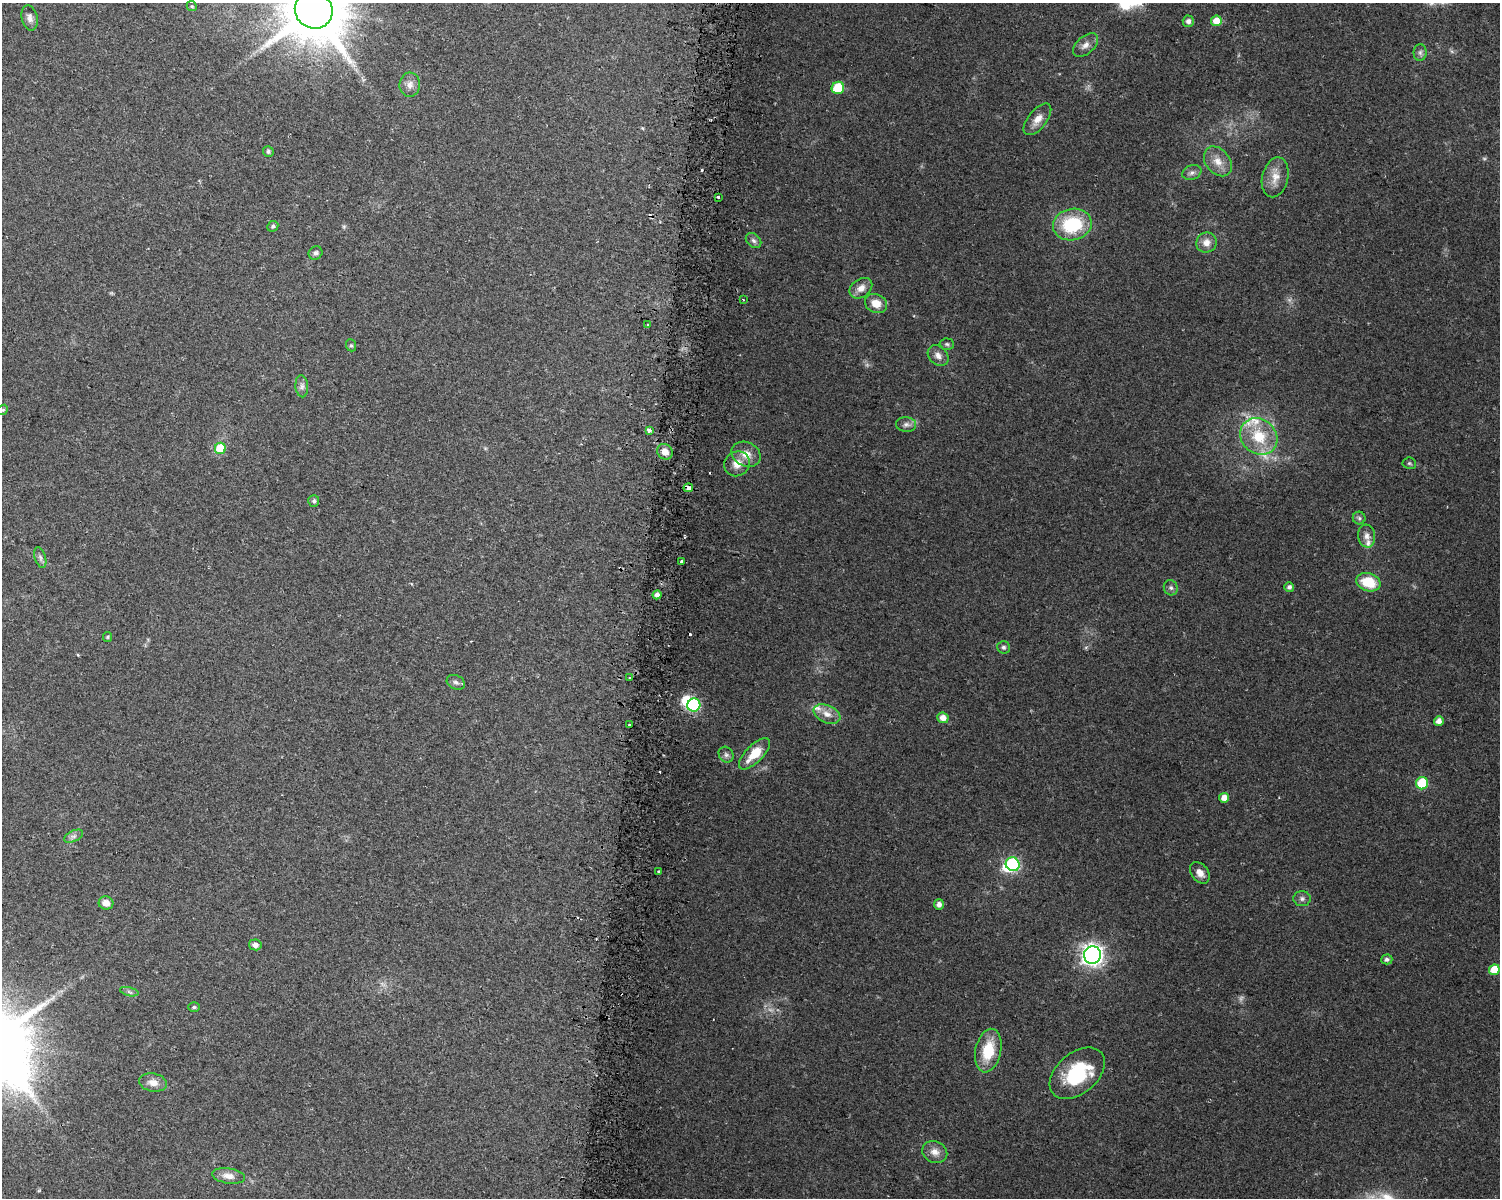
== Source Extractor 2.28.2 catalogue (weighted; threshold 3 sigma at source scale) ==
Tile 8 of 3 x 4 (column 2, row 3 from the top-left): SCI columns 1816-3313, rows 1200-2395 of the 5070 x 4801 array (HDU 1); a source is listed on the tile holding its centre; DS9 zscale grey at full resolution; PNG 1502 x 1200 px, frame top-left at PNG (2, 3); each listed source drawn as its Kron ellipse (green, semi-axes under 4 px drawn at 4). Shown black and unused: <1% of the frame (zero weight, under 2 of 3 exposures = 2% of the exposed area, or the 3 px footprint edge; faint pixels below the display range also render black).
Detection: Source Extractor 2.28.2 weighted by HDU 2 'WHT'; one run over the whole footprint, this tile lists its part. Background 0.0423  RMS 0.011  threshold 0.0477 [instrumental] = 3 sigma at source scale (4.5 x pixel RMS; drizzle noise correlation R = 1.50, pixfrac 1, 0.0396/0.0396 arcsec/px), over >= 5 px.
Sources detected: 97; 4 too faint to see at this stretch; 2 inside a brighter object's white glare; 8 cosmic-ray / hot-pixel residue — neither listed nor drawn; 5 inside a brighter listed object's ellipse — not listed separately; the other 78 listed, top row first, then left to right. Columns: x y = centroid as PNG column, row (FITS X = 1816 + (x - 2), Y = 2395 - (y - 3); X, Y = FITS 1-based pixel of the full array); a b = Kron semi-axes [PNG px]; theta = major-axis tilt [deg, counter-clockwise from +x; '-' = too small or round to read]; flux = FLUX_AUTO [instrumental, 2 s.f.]
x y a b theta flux
192 6 5 4 - 1.4
314 10 19 18 - 8000
30 18 13 8 -76 5.4
1188 21 5 5 - 4.3
1216 21 5 5 - 12
1085 45 15 8 41 6.8
1420 52 8 6 89 3.1
410 85 12 10 86 7.3
838 88 6 6 - 37
1037 119 19 9 52 11
268 151 5 5 - 2.1
1218 161 16 12 -51 13
1192 173 10 7 22 4.2
1275 177 20 13 76 14
718 197 3 2 - 3.4
1072 225 19 15 11 64
273 226 6 5 - 2.4
754 241 9 6 -44 3.4
1206 243 10 10 - 8.5
315 253 7 6 - 3.4
861 288 12 9 37 8.8
743 299 3 2 - 0.72
876 303 11 9 -24 13
648 325 3 3 - 1.3
947 344 7 5 -4 2.1
351 345 6 5 - 1.8
938 356 12 9 -47 6.1
302 386 11 6 -86 4.2
3 410 5 4 - 1.4
906 425 10 7 -4 4.3
649 430 4 3 - 11
1259 436 20 17 -40 39
220 448 5 5 - 33
665 452 8 7 - 8.8
746 454 15 12 -26 13
1409 463 6 5 - 1.8
737 464 13 12 - 13
688 488 5 3 - 6.2
314 501 6 5 - 2.4
1359 518 6 6 - 2.3
1367 536 11 8 -84 6.4
40 558 10 5 -73 3.4
682 562 3 3 - 5.3
1368 582 12 9 -17 32
1289 587 5 5 - 2.9
1171 588 8 7 - 2.9
657 595 4 4 - 5.4
107 637 5 4 - 1.2
1003 647 6 6 - 2.6
630 678 3 2 - 2.6
456 682 9 7 -26 3.3
694 705 6 6 - 110
827 714 14 8 -24 9.1
943 718 6 5 - 8
1439 721 5 5 - 5.6
629 725 4 3 - 6.9
754 754 20 8 45 20
726 755 8 7 - 3.4
1422 783 6 6 - 45
1224 798 5 5 - 8.7
74 836 10 5 26 3.8
1013 864 7 6 - 120
658 871 3 2 - 1.5
1200 873 12 8 -51 7.7
1302 899 9 7 0 3.6
106 903 7 6 - 8.1
939 904 5 5 - 4.8
255 945 6 5 - 4.7
1092 955 8 8 - 570
1387 959 5 5 - 3
1494 970 5 5 - 24
129 992 9 4 -14 2.5
194 1007 5 5 - 1.8
988 1051 22 13 78 36
1077 1073 32 20 40 66
153 1083 14 9 -10 8.9
935 1152 13 10 -24 8.8
228 1176 16 7 -9 8.4
Overlapping masked pixels (flux is a lower limit): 1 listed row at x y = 688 488
Isophote crosses this tile's border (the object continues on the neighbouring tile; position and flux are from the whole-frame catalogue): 1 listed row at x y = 314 10